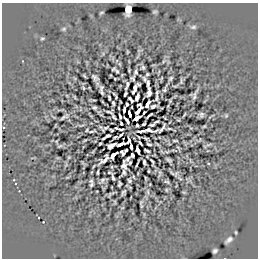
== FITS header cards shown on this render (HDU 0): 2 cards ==
NAXIS1  =                  256
NAXIS2  =                  256

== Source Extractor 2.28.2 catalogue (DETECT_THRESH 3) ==
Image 256 x 256 px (HDU 0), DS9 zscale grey, 1 PNG px = 1 image px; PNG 260 x 260 px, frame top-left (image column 1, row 256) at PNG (2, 3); no overlay
Background 2.93e-04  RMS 0.42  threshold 1.26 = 3 sigma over >= 5 px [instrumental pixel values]
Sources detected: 126; all 126 listed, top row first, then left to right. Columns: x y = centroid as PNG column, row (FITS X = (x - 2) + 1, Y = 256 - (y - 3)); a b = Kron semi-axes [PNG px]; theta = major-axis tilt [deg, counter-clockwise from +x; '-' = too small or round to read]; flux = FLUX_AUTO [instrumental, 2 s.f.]
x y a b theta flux
128 9 7 5 84 520
155 12 4 3 - 35
101 13 4 2 - 28
193 27 8 5 10 57
64 29 6 4 21 40
42 38 5 4 - 33
127 52 4 2 - 22
120 64 5 3 - 25
143 67 3 3 - 40
113 69 4 3 - 30
129 70 3 2 - 23
117 71 4 2 - 32
136 72 5 3 - 53
147 74 3 2 - 30
95 78 7 4 -42 70
133 78 4 4 - 39
170 78 4 3 - 42
115 79 2 2 - 20
145 79 5 3 - 44
181 81 8 3 -90 38
148 83 6 3 88 49
127 85 8 2 71 58
175 86 5 2 - 25
83 88 4 3 - 25
101 88 5 3 - 46
134 89 10 3 68 89
165 89 7 2 70 51
149 92 9 4 85 74
102 93 4 3 - 30
125 94 4 3 - 40
194 96 7 5 -89 62
75 97 5 3 - 23
109 97 5 2 - 33
116 97 4 2 - 28
137 97 6 3 69 78
157 98 10 4 85 63
131 99 6 3 -50 36
113 103 4 2 - 41
127 104 3 2 - 26
139 104 5 2 - 16
147 104 7 3 64 72
153 106 6 3 20 55
94 107 4 3 - 45
141 107 3 2 - 25
119 108 3 2 - 19
124 110 5 2 - 48
138 111 7 3 55 47
109 112 6 2 -19 41
144 112 4 2 - 31
130 114 6 2 -72 65
184 114 7 2 55 23
201 115 4 4 - 56
120 116 4 2 - 31
149 116 8 2 38 29
226 116 5 4 - 28
64 117 8 3 32 63
114 117 6 2 -50 26
137 118 6 3 34 78
127 120 7 2 -54 66
157 121 5 2 - 21
121 123 3 2 - 32
144 124 4 2 - 33
137 125 2 2 - 31
152 125 5 2 - 35
105 128 6 2 39 39
116 128 3 2 - 16
162 128 11 4 44 26
121 129 5 2 - 43
169 129 4 2 - 27
112 130 4 2 - 31
149 130 11 3 -14 39
92 131 9 2 14 34
141 131 8 2 6 70
108 135 5 3 - 29
121 135 4 2 - 38
115 137 5 2 - 30
139 137 3 2 - 19
103 138 4 2 - 25
146 138 4 2 - 28
129 141 5 3 - 6.3
175 141 8 3 0 25
140 143 5 2 - 37
100 144 3 2 - 28
121 144 10 3 16 100
149 144 5 2 - 36
208 145 8 3 19 37
60 146 7 3 26 31
111 146 8 4 29 94
131 147 5 2 - 97
126 150 4 3 - 22
138 150 6 3 -72 59
147 151 6 2 -27 38
122 153 5 3 - 31
113 155 8 4 45 70
132 155 4 3 - 35
69 157 4 3 - 24
104 159 12 5 45 72
128 159 5 3 - 45
169 160 6 3 -31 51
144 162 5 3 - 45
152 162 6 2 -72 34
130 163 3 3 - 28
208 163 3 2 - 19
124 165 8 5 -88 63
148 171 3 2 - 24
98 172 4 2 - 31
109 172 3 2 - 21
124 172 6 3 65 56
160 174 7 2 85 36
176 174 8 4 73 41
113 177 7 2 -72 50
180 178 8 3 -44 32
102 180 6 4 53 48
129 180 4 3 - 41
91 181 4 4 - 40
167 182 6 3 -14 41
119 184 5 3 - 39
91 185 4 3 - 39
166 190 4 3 - 24
123 192 5 3 - 47
148 192 9 4 -89 66
109 195 4 2 - 22
141 202 4 2 - 28
43 222 2 2 - 17
229 240 8 4 40 88
215 251 4 4 - 61